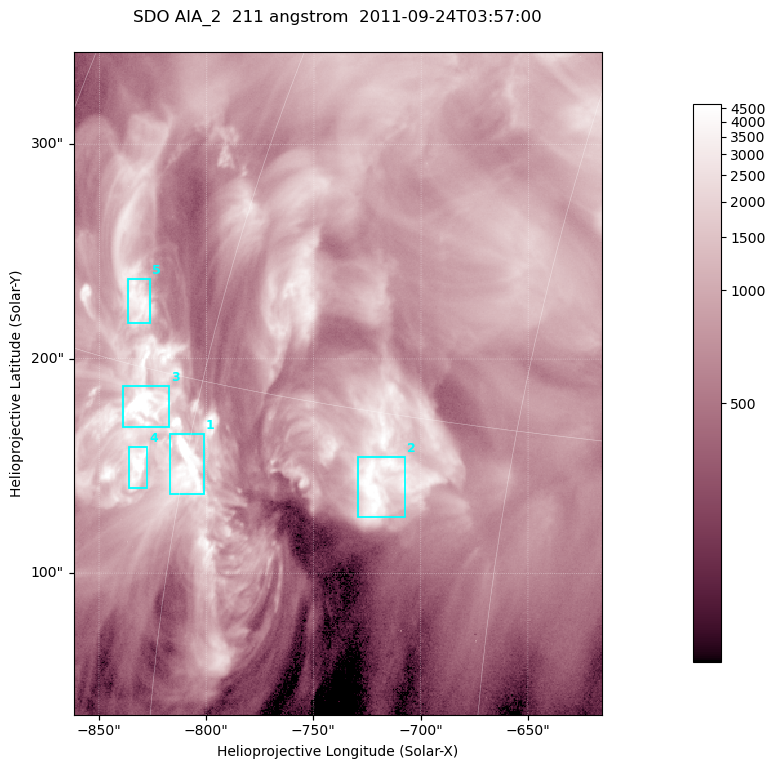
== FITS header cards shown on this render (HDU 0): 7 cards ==
TELESCOP= 'SDO     '           /
INSTRUME= 'AIA_2   '           /
WAVELNTH=                  211 /
WAVEUNIT= 'angstrom'           /
DATE-OBS= '2011-09-24T03:57:00.62' /
CTYPE1  = 'HPLN-TAN'           /
CTYPE2  = 'HPLT-TAN'           /

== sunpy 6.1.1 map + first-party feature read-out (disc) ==
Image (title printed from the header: SDO AIA_2  211 angstrom  2011-09-24T03:57:00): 410 x 514 px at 0.601 arcsec/px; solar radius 956 arcsec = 1592 px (partial field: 2.6% of the solar disc is inside the frame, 100% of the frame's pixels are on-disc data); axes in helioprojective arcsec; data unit not stated in the header (colour bar unlabelled)
Pointing: header CRPIX1/2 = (2038.91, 2046.17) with CRVAL1/2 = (0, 0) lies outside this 410 x 514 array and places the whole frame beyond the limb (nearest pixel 1.41 R_sun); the SolarSoft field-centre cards XCEN/YCEN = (-738.7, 188.6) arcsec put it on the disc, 1315 arcsec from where CRPIX/CRVAL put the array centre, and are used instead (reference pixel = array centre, CRVAL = XCEN/YCEN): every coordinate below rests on XCEN/YCEN
Orientation: roll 0.0564 deg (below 1 deg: not rotated)
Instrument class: DISC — disc imager (sunpy class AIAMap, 211 A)
Bright regions (active regions / flare kernels): reference = the on-disc median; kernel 3 px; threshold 5 sigma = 2310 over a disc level ~771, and >= 1.15x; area >= 210 px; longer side >= 5 px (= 3 arcsec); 5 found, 5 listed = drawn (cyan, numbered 1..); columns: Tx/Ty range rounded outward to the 2 arcsec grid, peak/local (2 s.f.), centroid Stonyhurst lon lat
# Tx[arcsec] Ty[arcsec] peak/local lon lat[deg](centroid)
1 -818..-800 136..166 15 -60 +13
2 -730..-706 126..156 7.4 -51 +13
3 -840..-816 168..188 14 -63 +14
4 -836..-826 140..160 13 -63 +12
5 -838..-826 216..238 5.5 -65 +17